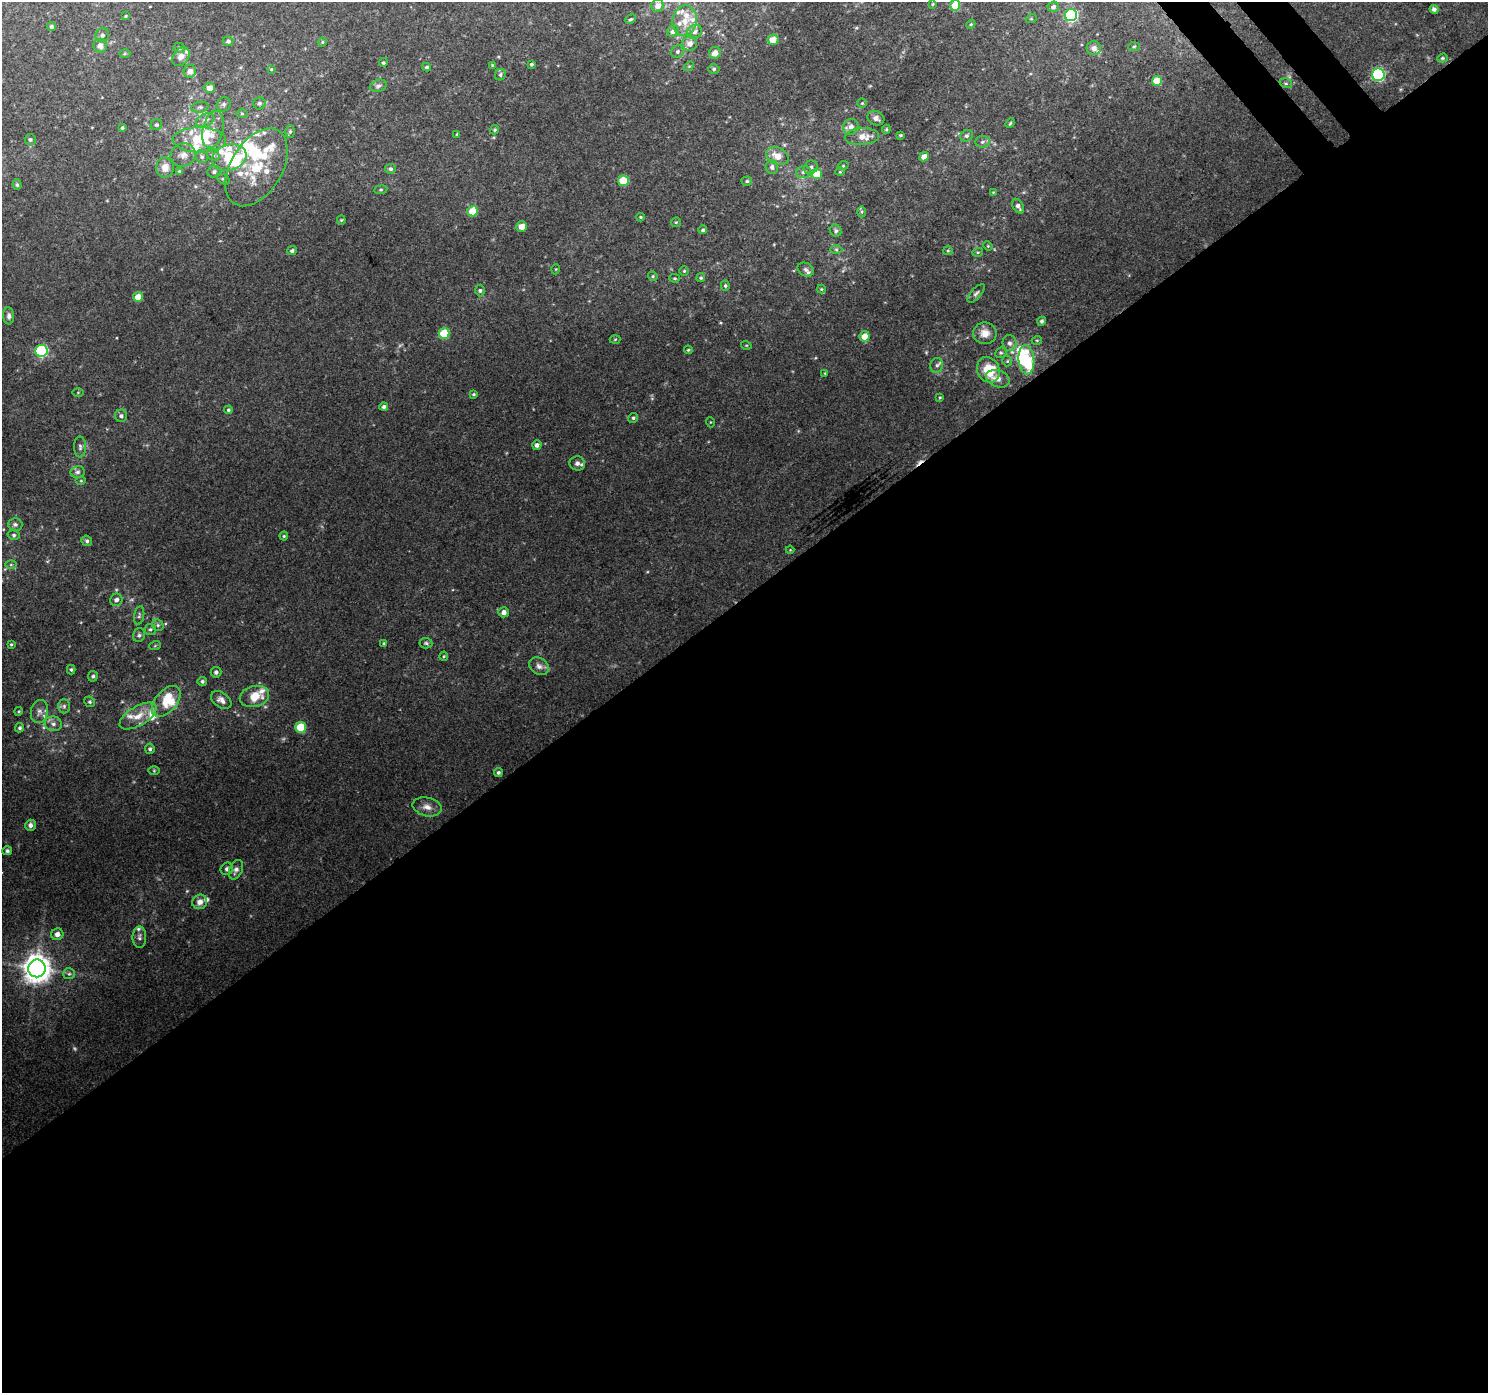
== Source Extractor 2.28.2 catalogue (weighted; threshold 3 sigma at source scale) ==
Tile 15 of 4 x 4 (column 3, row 4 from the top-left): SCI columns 3017-4502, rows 175-1565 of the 6039 x 5976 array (HDU 1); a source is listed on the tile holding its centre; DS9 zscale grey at full resolution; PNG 1490 x 1395 px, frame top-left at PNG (2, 2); each listed source drawn as its Kron ellipse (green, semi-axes under 4 px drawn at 4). Shown black and unused: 58% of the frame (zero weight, under 3 of 4 exposures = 5% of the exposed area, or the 3 px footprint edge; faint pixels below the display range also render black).
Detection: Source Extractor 2.28.2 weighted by HDU 2 'WHT'; one run over the whole footprint, this tile lists its part. Background 0.0452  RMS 0.0038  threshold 0.0172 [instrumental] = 3 sigma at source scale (4.5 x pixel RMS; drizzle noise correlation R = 1.50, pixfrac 1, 0.0396/0.0396 arcsec/px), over >= 5 px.
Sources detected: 230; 2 too faint to see at this stretch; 3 inside a brighter object's white glare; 1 cosmic-ray / hot-pixel residue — neither listed nor drawn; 35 inside a brighter listed object's ellipse — not listed separately; the other 189 listed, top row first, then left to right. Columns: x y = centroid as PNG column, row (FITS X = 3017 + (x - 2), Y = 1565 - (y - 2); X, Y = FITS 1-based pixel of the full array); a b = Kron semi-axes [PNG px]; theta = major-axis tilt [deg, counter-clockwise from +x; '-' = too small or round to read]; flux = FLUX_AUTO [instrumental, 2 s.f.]
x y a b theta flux
933 4 3 3 - 0.38
955 5 5 5 - 9.6
658 6 6 6 - 2.6
1053 7 6 5 - 1.2
1434 9 4 4 - 1.1
1071 15 6 6 - 56
126 16 4 3 - 0.38
630 19 6 3 25 0.49
1031 19 5 3 - 0.38
685 21 15 12 79 4.9
971 24 4 3 - 0.44
51 27 4 4 - 0.77
673 31 6 5 - 1.4
694 32 8 6 26 1.4
102 35 7 6 - 1.4
773 40 5 5 - 3.8
228 41 5 5 - 1.2
322 42 4 4 - 0.41
690 44 7 7 - 2.4
100 46 7 7 - 2.4
1134 46 6 4 3 0.53
179 48 6 5 - 0.75
1094 48 7 7 - 1.9
677 52 6 6 - 0.97
715 53 6 5 - 2.7
125 54 6 4 1 0.53
181 57 10 7 50 2.7
1442 58 5 4 - 0.54
383 63 4 4 - 0.6
532 64 3 3 - 0.62
492 65 4 3 - 0.37
689 66 5 4 - 0.48
427 67 4 3 - 0.67
271 69 4 3 - 0.41
714 69 5 5 - 0.71
190 71 6 6 - 2.4
1378 74 6 6 - 56
500 75 6 5 - 0.71
1157 81 5 5 - 9.6
1286 83 6 5 - 0.68
378 86 8 6 20 1.2
210 88 5 5 - 2.9
259 103 6 6 - 1.1
862 103 5 5 - 0.46
224 104 7 6 - 0.98
200 107 8 5 8 0.88
242 113 6 4 -1 0.51
876 118 9 7 -26 1.7
205 120 10 6 24 1.6
1010 123 5 4 - 0.44
156 125 6 5 - 0.74
851 127 8 7 - 1.8
122 128 3 3 - 0.53
213 129 19 10 76 4.2
886 129 4 4 - 0.46
495 130 4 4 - 0.56
290 132 6 5 - 0.76
457 134 3 3 - 0.43
900 135 3 3 - 0.49
966 136 7 5 28 0.89
862 137 17 8 4 4.5
30 140 5 5 - 0.78
199 140 26 12 -1 13
982 142 7 5 4 1.1
183 155 12 11 - 2.9
213 155 7 5 -43 0.96
777 156 11 8 -23 4.7
202 157 7 6 - 1
924 157 5 4 - 2.9
229 158 17 13 17 14
843 166 5 3 - 0.34
165 167 10 9 - 3.7
256 167 43 25 59 21
772 167 7 6 - 1.4
811 167 7 6 - 1.3
390 169 5 5 - 0.99
179 171 3 3 - 0.35
214 172 7 6 - 1
803 172 7 5 16 1.1
840 172 4 4 - 0.42
817 174 5 5 - 8
223 179 7 4 -35 0.64
623 181 5 5 - 13
747 181 5 4 - 0.62
17 185 5 4 - 0.57
381 190 6 3 8 0.47
993 192 3 3 - 0.3
1018 206 8 5 -60 1.4
473 211 5 5 - 10
862 212 5 3 - 0.51
641 217 4 3 - 0.47
341 220 4 4 - 0.42
676 222 5 4 - 0.5
522 227 5 5 - 2.9
703 230 4 4 - 0.69
836 231 6 5 - 0.85
988 246 5 4 - 0.41
836 249 6 4 -1 0.55
292 251 5 4 - 0.91
948 251 5 4 - 0.54
978 252 5 3 - 0.45
556 269 5 3 - 0.33
806 270 8 6 -27 1.2
684 271 5 5 - 0.51
653 276 5 4 - 0.49
675 278 5 4 - 0.46
701 278 4 4 - 0.52
725 286 5 4 - 0.6
821 289 4 4 - 0.41
480 291 6 4 89 0.71
976 293 11 5 48 1.1
138 297 5 4 - 5.5
9 316 8 5 -85 1.3
1042 321 4 4 - 0.82
444 333 5 5 - 15
985 333 12 10 1 3.7
864 336 5 5 - 4.8
615 339 5 3 - 0.4
1037 340 5 3 - 0.38
1009 343 8 7 - 1.5
746 345 5 3 - 0.37
688 350 4 4 - 0.42
41 351 6 6 - 50
1001 353 6 5 - 0.62
1026 360 14 8 -85 15
1007 361 5 5 - 0.51
937 365 7 6 - 1.2
988 370 13 11 -65 10
825 373 4 3 - 0.34
998 379 12 8 -18 2.9
78 392 5 4 - 0.4
473 394 4 3 - 0.51
940 397 4 4 - 0.37
384 407 4 4 - 1.1
228 410 4 4 - 0.66
121 416 6 6 - 1
633 418 5 4 - 0.72
710 422 5 3 - 0.31
537 445 4 4 - 1.4
80 447 10 6 -89 1.2
577 463 8 7 - 1.7
78 472 7 6 - 1.1
81 481 5 3 - 0.42
15 524 7 6 - 1.1
14 535 6 5 - 0.73
284 536 4 4 - 0.5
87 541 5 5 - 0.82
790 550 4 4 - 0.35
11 565 6 4 0 0.48
116 600 6 6 - 1.5
504 612 5 5 - 1.9
139 616 9 5 80 0.8
158 625 6 5 - 0.79
150 629 5 5 - 0.78
139 635 7 6 - 0.9
384 643 4 4 - 0.44
426 643 6 5 - 0.76
11 644 3 3 - 0.45
155 646 6 3 20 0.39
444 656 4 4 - 0.46
539 666 10 8 -33 1.9
71 670 4 4 - 0.58
216 672 5 5 - 1.1
93 676 5 5 - 0.72
202 681 5 4 - 0.83
254 696 15 10 14 6.7
221 700 11 7 -35 2.1
166 701 18 10 49 5.5
90 702 5 5 - 0.68
64 706 7 6 - 0.99
19 711 4 3 - 0.4
39 712 11 8 77 2.1
138 716 20 9 31 5.5
53 724 8 7 - 1.7
301 727 5 5 - 14
20 728 5 4 - 0.76
150 749 5 4 - 0.85
154 771 6 4 0 0.43
498 772 4 4 - 0.8
427 807 15 9 -13 3
30 825 5 5 - 1.6
7 851 5 4 - 0.82
227 869 6 6 - 1.3
236 870 10 6 66 1.8
200 902 8 7 - 2.6
57 934 6 6 - 2.1
139 937 11 7 -90 1.4
37 968 9 8 - 520
69 974 6 5 - 0.87
Isophote crosses this tile's border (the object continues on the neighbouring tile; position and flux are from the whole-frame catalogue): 1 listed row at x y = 955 5